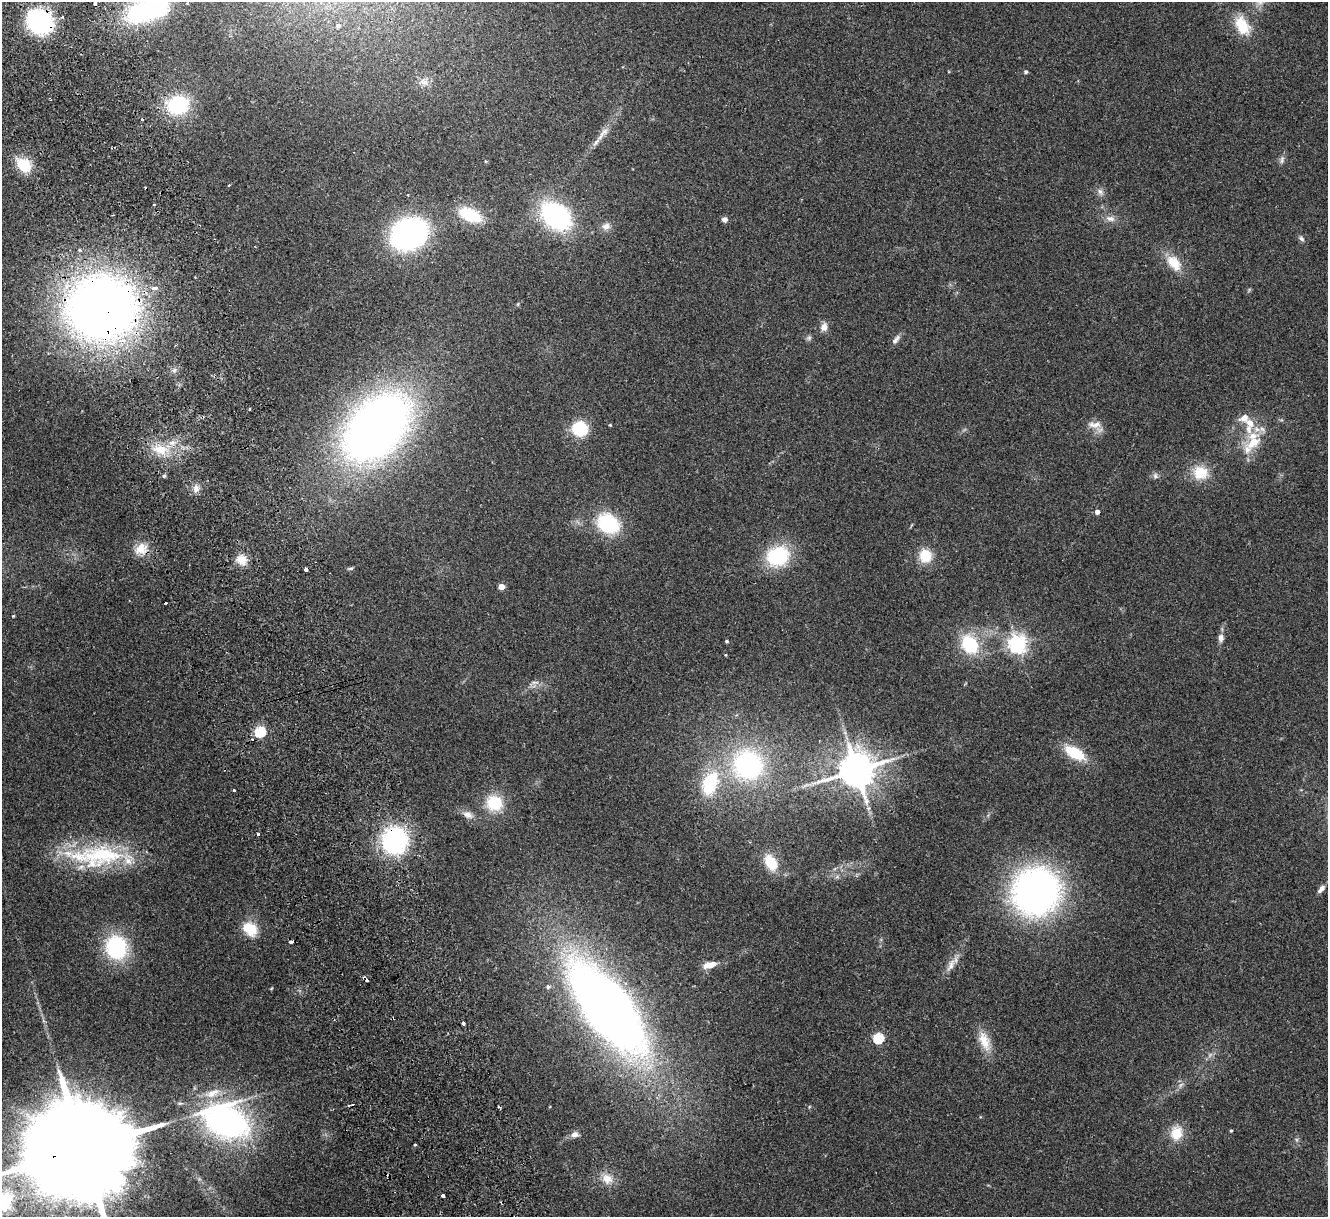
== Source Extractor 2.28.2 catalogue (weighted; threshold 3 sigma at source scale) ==
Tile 11 of 4 x 4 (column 3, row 3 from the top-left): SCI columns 2706-4031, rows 1385-2599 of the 5411 x 5322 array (HDU 1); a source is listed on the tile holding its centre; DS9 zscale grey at full resolution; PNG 1330 x 1219 px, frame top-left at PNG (2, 2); no overlay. Shown black and unused: <1% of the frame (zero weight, under 2 of 3 exposures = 3% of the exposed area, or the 3 px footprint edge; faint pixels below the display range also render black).
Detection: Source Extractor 2.28.2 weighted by HDU 2 'WHT'; one run over the whole footprint, this tile lists its part. Background 0.072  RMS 0.0085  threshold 0.0381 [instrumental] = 3 sigma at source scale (4.5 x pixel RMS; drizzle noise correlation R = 1.50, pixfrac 1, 0.05/0.05 arcsec/px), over >= 5 px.
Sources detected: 108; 1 inside a brighter object's white glare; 7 cosmic-ray / hot-pixel residue — not listed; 8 inside a brighter listed object's ellipse — not listed separately; the other 92 listed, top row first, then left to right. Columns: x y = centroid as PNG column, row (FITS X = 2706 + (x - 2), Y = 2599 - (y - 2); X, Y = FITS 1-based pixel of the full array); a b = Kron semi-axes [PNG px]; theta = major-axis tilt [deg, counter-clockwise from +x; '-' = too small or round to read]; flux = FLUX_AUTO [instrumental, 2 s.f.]
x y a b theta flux
145 10 43 22 25 110
62 17 3 3 - 2.3
40 21 19 16 -38 120
338 26 5 4 - 1.3
1242 26 26 16 -58 22
1026 72 4 4 - 1.7
424 82 15 9 -27 6.1
178 105 23 19 6 56
142 119 3 3 - 1.8
603 132 22 7 46 7.7
1282 160 12 5 81 2.8
24 165 17 12 -45 24
229 185 3 3 - 0.81
1100 192 10 7 -62 3.4
154 205 3 2 - 1.3
470 215 24 13 -24 36
556 216 28 20 -40 130
1110 218 13 8 -7 5
724 219 6 6 - 3.1
606 226 12 9 15 5
409 234 24 19 27 280
1301 239 8 6 -45 2.1
1174 263 24 14 -50 17
155 288 6 4 1 4.9
518 304 6 3 71 0.8
102 308 48 44 4 960
824 327 11 8 77 5.1
809 338 7 6 - 1.8
896 339 15 6 50 3.5
174 370 7 5 44 2.3
249 409 4 2 - 0.68
1250 423 14 9 -42 8.8
610 425 4 3 - 0.73
1094 425 20 9 2 7.3
377 427 56 37 47 680
580 429 12 11 - 41
1253 442 22 12 40 19
161 449 25 13 -10 21
1200 473 19 18 - 19
164 476 5 4 - 1.5
1155 476 8 7 - 2.5
196 489 11 8 -83 4.5
1097 512 4 4 - 3.8
608 523 27 21 -30 47
141 549 17 15 26 12
777 556 19 16 16 66
925 556 15 14 - 18
241 560 12 11 - 11
350 568 7 3 9 1.3
501 587 5 4 - 12
13 616 3 3 - 0.73
1221 638 8 6 82 4.2
727 641 4 4 - 1.5
970 644 20 15 -55 43
1017 644 6 6 - 410
726 655 4 3 - 0.71
535 682 12 4 9 2.5
260 732 5 5 - 72
252 739 4 3 - 0.97
1075 753 25 11 -30 29
748 765 21 20 - 140
856 770 11 10 - 2300
710 783 30 17 66 46
234 790 3 3 - 1.6
494 803 19 18 - 27
468 815 15 8 -24 5.4
258 834 3 3 - 2.4
394 840 19 18 - 140
102 855 73 29 -2 85
771 862 18 12 -62 21
1321 889 11 5 47 4.1
1036 891 35 33 49 390
250 929 17 13 -43 21
116 947 22 20 -82 71
709 965 14 7 15 9.4
951 965 21 7 66 7.1
548 987 6 5 - 1.9
607 1008 76 33 -53 890
464 1024 4 3 - 4.9
878 1038 5 5 - 63
984 1041 28 13 -68 15
1181 1085 9 3 45 2
212 1093 24 10 25 13
226 1121 39 26 -23 260
1231 1131 3 3 - 1
1176 1133 19 15 77 16
575 1134 10 8 8 4
415 1145 3 3 - 1.5
82 1149 46 21 14 38000
607 1179 16 13 -35 10
443 1196 4 3 - 2.8
3 1201 7 6 - 400
Overlapping masked pixels (flux is a lower limit): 4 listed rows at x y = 40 21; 102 308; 394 840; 82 1149
Isophote crosses this tile's border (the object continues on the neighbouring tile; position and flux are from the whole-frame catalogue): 3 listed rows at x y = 145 10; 82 1149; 3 1201